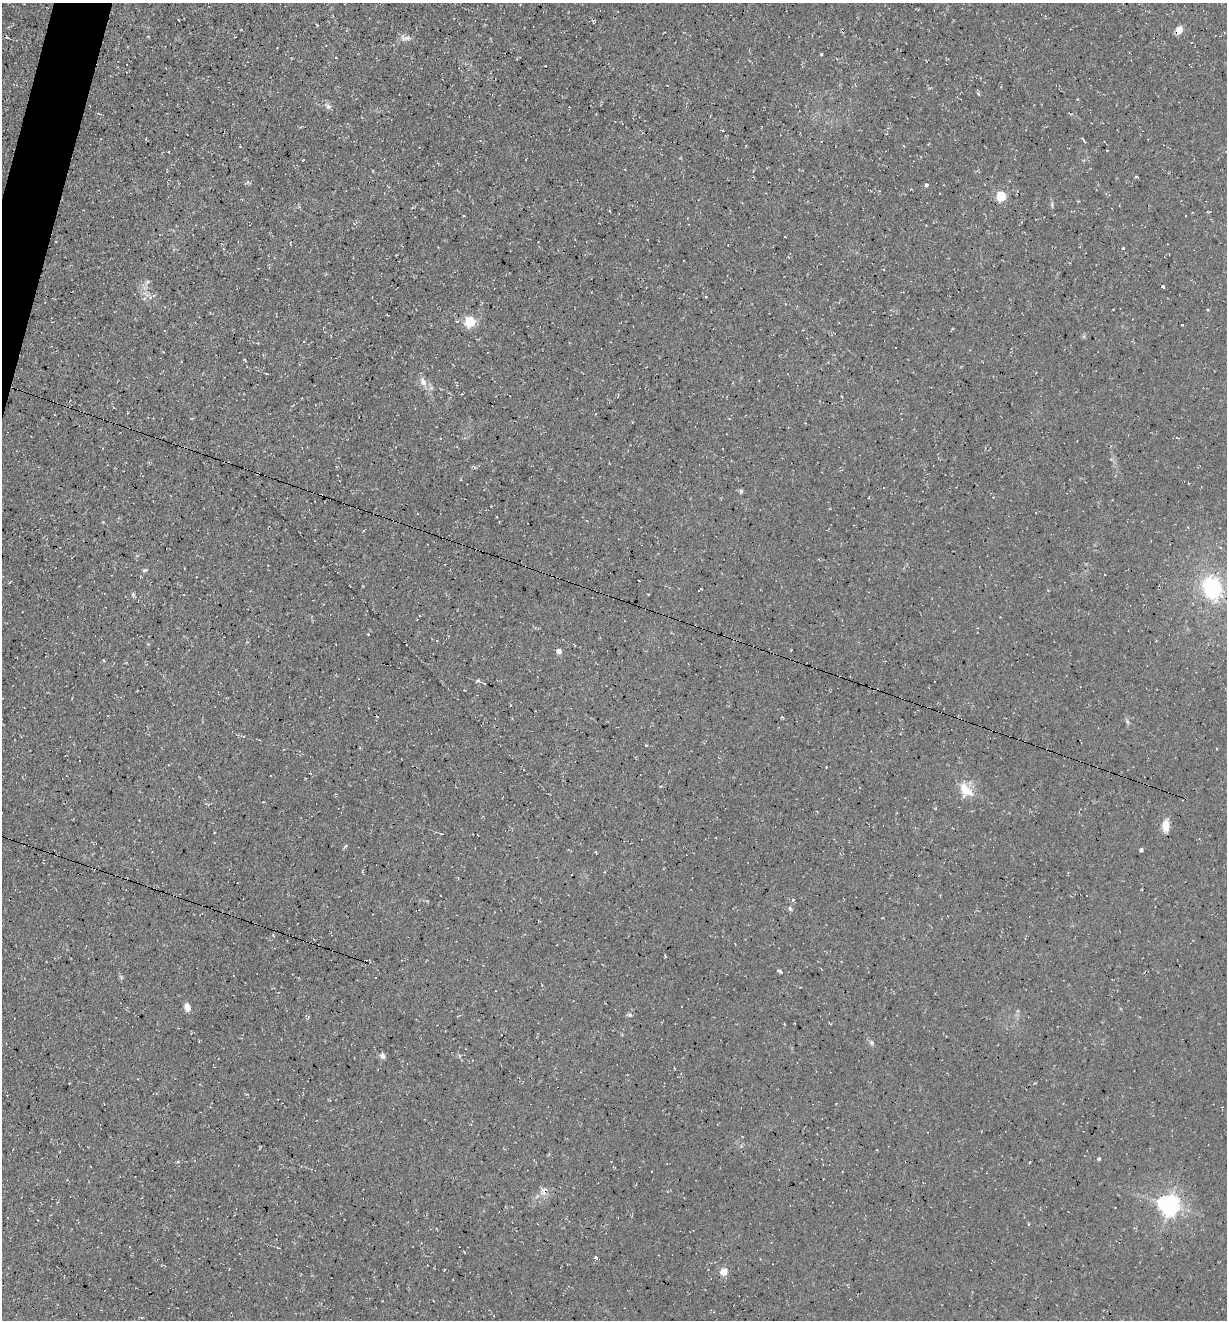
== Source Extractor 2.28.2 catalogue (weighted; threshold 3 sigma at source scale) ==
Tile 11 of 4 x 4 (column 3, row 3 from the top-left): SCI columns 2587-3811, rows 1320-2637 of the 5290 x 5272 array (HDU 1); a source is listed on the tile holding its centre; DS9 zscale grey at full resolution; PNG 1229 x 1322 px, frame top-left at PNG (2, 3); no overlay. Shown black and unused: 1% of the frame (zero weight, under 3 of 4 exposures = <1% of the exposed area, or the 3 px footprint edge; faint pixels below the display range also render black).
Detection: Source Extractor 2.28.2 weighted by HDU 2 'WHT'; one run over the whole footprint, this tile lists its part. Background 0.0861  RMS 0.0059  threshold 0.0264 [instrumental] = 3 sigma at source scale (4.5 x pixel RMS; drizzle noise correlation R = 1.50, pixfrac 1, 0.05/0.05 arcsec/px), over >= 5 px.
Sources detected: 55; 9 cosmic-ray / hot-pixel residue — not listed; the other 46 listed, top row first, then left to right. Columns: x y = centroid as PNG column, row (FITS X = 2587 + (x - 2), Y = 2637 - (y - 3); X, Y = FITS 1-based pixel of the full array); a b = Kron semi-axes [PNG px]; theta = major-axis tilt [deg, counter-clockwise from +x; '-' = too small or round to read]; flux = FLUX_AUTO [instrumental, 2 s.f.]
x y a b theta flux
1179 30 10 7 71 3.9
403 38 14 5 -69 2
821 54 3 3 - 0.57
978 94 5 4 - 0.82
1077 99 3 2 - 0.41
328 107 8 6 22 1.6
98 113 4 3 - 0.54
1083 140 5 2 - 2
1136 177 5 3 - 0.64
926 185 4 4 - 1.2
1001 196 5 5 - 30
1185 216 3 2 - 0.7
1163 287 3 3 - 4.1
470 322 5 5 - 48
1182 325 3 2 - 0.5
267 374 3 2 - 0.65
423 382 11 7 -73 3.3
741 491 6 5 - 0.85
144 570 6 5 - 0.84
10 582 4 2 - 0.42
1212 588 23 17 -70 47
133 595 6 4 -47 0.9
559 651 5 4 - 3.8
484 683 4 3 - 0.54
966 790 23 13 -50 10
1166 825 13 8 87 6.6
442 834 4 2 - 0.46
424 843 2 2 - 1.1
1141 850 4 4 - 1.6
793 900 4 2 - 0.71
790 908 7 4 -62 0.99
273 936 4 3 - 0.85
780 972 5 4 - 0.87
187 1007 9 6 -72 3.9
630 1015 7 5 -15 1
871 1043 8 5 -70 1.2
459 1055 4 3 - 0.99
382 1056 7 6 - 2.1
247 1094 5 3 - 0.48
1099 1159 4 4 - 0.78
545 1190 10 8 41 3.5
1169 1205 7 7 - 370
1028 1224 5 3 - 0.52
596 1258 4 3 - 3.1
444 1270 3 2 - 0.6
724 1271 5 4 - 13
Overlapping masked pixels (flux is a lower limit): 3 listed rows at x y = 1179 30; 424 843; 545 1190